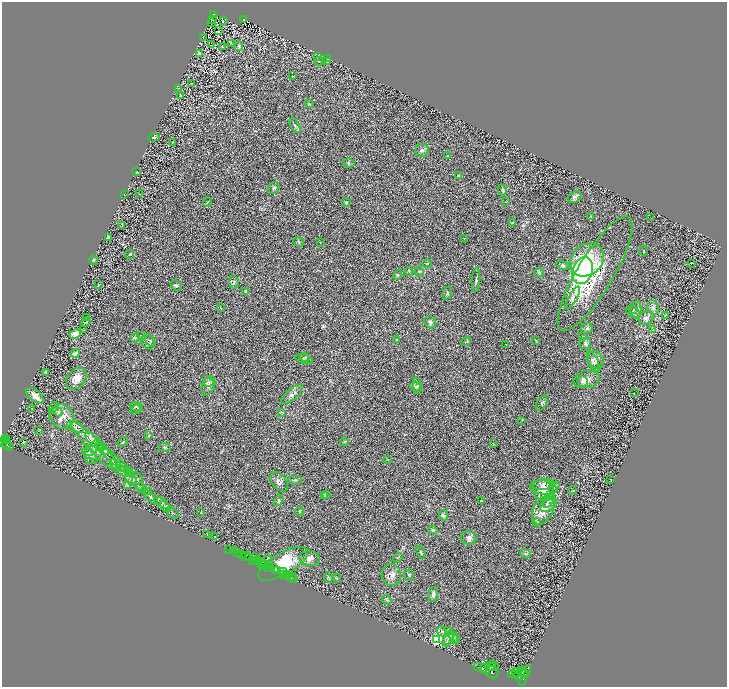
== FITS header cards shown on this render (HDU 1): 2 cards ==
NAXIS1  =                 1450
NAXIS2  =                 1369

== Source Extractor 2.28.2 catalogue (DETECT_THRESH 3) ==
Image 1450 x 1369 px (HDU 1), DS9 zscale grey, zoomed out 1/2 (1 PNG px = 2 x 2 image px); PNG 729 x 689 px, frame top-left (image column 2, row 1369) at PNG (2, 2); each listed source drawn as its Kron ellipse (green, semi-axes under 4 px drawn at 4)
Background 0.433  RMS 0.028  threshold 0.0855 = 3 sigma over >= 5 px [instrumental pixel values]
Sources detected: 261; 32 cannot appear on this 1/2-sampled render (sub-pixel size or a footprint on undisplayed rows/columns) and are neither listed nor drawn; the other 229 listed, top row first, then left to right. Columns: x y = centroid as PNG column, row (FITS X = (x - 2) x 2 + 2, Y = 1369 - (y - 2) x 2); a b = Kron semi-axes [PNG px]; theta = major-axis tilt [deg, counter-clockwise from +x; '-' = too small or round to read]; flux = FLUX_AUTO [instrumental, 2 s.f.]
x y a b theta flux
213 14 3 2 - 53
244 19 3 2 - 88
212 20 2 1 - 2
223 21 3 3 - 4
211 22 3 2 - 2.1
218 31 3 2 - 44
203 37 2 1 - 1.2
231 43 3 2 - 2.4
211 45 2 1 - 1.3
239 46 5 3 - 6.9
222 47 2 2 - 2.2
200 53 3 3 - 10
317 56 3 2 - 3.6
328 59 3 2 - 2.1
319 61 4 2 - 4.2
328 62 3 3 - 4.2
293 76 3 2 - 2.4
191 83 2 2 - 1.7
179 89 2 1 - 1.7
180 95 4 2 - 5.7
309 104 4 2 - 3.7
295 125 8 3 -61 12
154 137 6 4 4 6.9
173 142 4 2 - 2.9
422 150 7 6 - 14
447 156 3 2 - 2
349 163 6 3 -10 7.1
136 172 2 1 - 2.5
458 175 3 3 - 3.5
274 188 6 5 - 10
502 190 5 4 - 7.8
140 194 2 2 - 5.1
124 195 2 1 - 1.2
575 197 7 5 31 13
208 202 4 2 - 3.9
346 202 4 3 - 6.1
506 202 3 2 - 1.8
590 216 3 3 - 3.6
651 218 2 1 - 1.4
512 223 4 3 - 4.5
122 225 4 2 - 3.5
108 237 3 3 - 8.2
464 238 3 2 - 1.9
299 242 6 3 -28 5.4
320 243 2 2 - 1.7
644 251 4 2 - 3.6
129 254 5 3 - 7
94 260 4 2 - 4.6
587 260 18 15 41 210
427 263 4 3 - 5
691 264 2 1 - 31
562 265 6 4 -21 9.2
419 271 5 3 - 6
583 271 14 10 71 930
409 272 4 2 - 4.1
539 273 4 4 - 8.7
595 274 66 18 59 330
398 275 5 2 - 4.5
476 280 12 2 87 9.5
234 282 6 4 -85 12
99 285 3 2 - 5.9
176 286 6 4 -39 9.1
245 291 4 4 - 5.2
447 293 6 3 78 6.8
573 298 13 4 60 20
653 307 7 5 -69 16
220 308 4 2 - 2.6
634 310 4 3 - 4.7
636 310 8 5 90 19
633 312 7 4 -27 11
665 315 3 1 - 2.2
87 317 2 2 - 6.2
646 318 8 6 34 20
86 322 5 2 - 4.8
430 322 6 5 - 12
587 328 6 5 - 11
83 330 3 3 - 3.9
652 330 3 2 - 2.8
75 334 6 4 28 49
141 335 3 2 - 2.4
583 337 4 3 - 4
135 338 4 4 - 6.7
396 339 4 3 - 3.8
536 340 3 2 - 2.7
150 341 6 3 -55 9
466 341 5 3 - 5.5
148 342 8 6 -57 14
585 343 6 5 - 13
506 344 2 2 - 2
75 353 5 3 - 22
305 358 5 3 - 5
304 359 9 2 -11 5
596 360 9 7 -56 22
593 361 11 5 -66 17
46 372 4 3 - 5.8
76 379 12 8 51 46
587 379 13 8 11 41
208 382 5 3 - 11
583 382 5 5 - 14
208 386 10 6 69 22
417 386 8 4 -80 12
416 387 6 3 -30 6.5
634 393 2 1 - 1.4
292 394 13 5 40 25
35 396 10 5 -41 51
542 403 9 5 57 13
54 407 6 2 59 4.5
136 407 5 3 - 6.9
31 408 2 1 - 2
137 409 6 4 37 9.9
58 412 5 4 - 10
281 412 3 2 - 3.9
62 416 12 11 - 55
522 420 2 1 - 1.6
75 427 9 5 -24 23
39 431 3 1 - 1.6
149 436 4 2 - 2.9
6 439 3 2 - 310
7 440 2 2 - 210
94 441 11 4 -41 26
3 442 4 3 - 900
23 442 2 1 - 70
123 442 5 3 - 5.4
344 442 4 2 - 3.4
7 444 5 2 - 340
493 444 3 2 - 3
9 446 3 2 - 230
95 446 34 7 -46 110
100 446 5 3 - 8.7
165 447 6 4 -2 7.6
103 449 7 3 -44 13
91 451 6 4 24 9.9
94 452 12 8 66 45
89 454 8 4 -35 16
387 459 2 2 - 2.3
116 460 19 3 -41 34
116 465 7 2 -46 8.1
123 471 7 3 -32 10
128 472 5 2 - 7
131 479 7 2 -38 10
295 480 7 3 0 7.5
611 480 3 1 - 1.8
138 481 9 5 -74 22
279 482 11 7 -53 25
543 484 10 5 9 28
127 485 3 3 - 3.8
554 487 6 2 55 7
141 488 5 3 - 9.5
544 488 13 7 -8 45
573 490 3 2 - 3.1
148 491 4 3 - 5.2
543 491 12 9 -41 55
324 495 4 2 - 4.2
327 495 4 2 - 3.9
151 497 9 2 -43 13
549 500 8 3 59 14
279 501 6 3 57 6.4
481 501 4 2 - 2.6
162 503 9 2 -36 11
548 505 9 6 35 24
165 506 6 3 -40 8.8
543 510 16 9 62 73
300 511 4 4 - 6.1
173 513 7 2 -41 5.3
201 513 2 1 - 1.5
444 515 5 4 - 9.4
537 522 4 2 - 4.3
433 530 4 3 - 5.1
207 534 2 2 - 3.2
215 537 4 3 - 4.1
469 538 8 6 -15 17
229 549 2 1 - 29
234 551 3 1 - 50
421 552 6 2 -65 6.4
238 553 2 2 - 170
525 553 5 4 - 7.5
242 555 2 2 - 1100
246 557 5 2 - 150
398 557 5 2 - 3.5
249 558 2 2 - 53
254 558 3 2 - 290
268 558 2 2 - 4.2
310 558 10 7 -3 31
252 560 2 1 - 33
259 560 3 1 - 360
255 561 2 1 - 310
262 562 2 1 - 110
262 564 3 1 - 96
264 564 3 2 - 170
266 564 4 1 - 32
269 564 2 2 - 350
283 564 28 11 30 470
267 567 2 1 - 380
271 568 3 2 - 490
275 568 3 1 - 830
276 570 3 1 - 220
278 570 2 1 - 430
284 571 3 1 - 21
284 574 2 2 - 350
287 575 2 1 - 580
391 575 11 9 -69 35
409 575 5 2 - 4.8
292 576 2 1 - 25
289 577 3 2 - 780
328 577 5 2 - 4.5
337 578 4 2 - 3.7
293 579 3 2 - 59
433 595 8 5 77 16
387 600 5 3 - 5.3
442 631 5 3 - 6.6
449 631 3 2 - 3.7
454 637 5 2 - 4.4
449 638 7 5 58 15
436 639 4 3 - 790
456 640 4 2 - 3.9
447 641 5 2 - 4.1
491 666 6 2 45 2400
478 667 2 1 - 190
493 667 5 2 - 3000
483 668 3 3 - 3500
485 669 6 4 -45 7900
521 671 4 2 - 1800
492 672 6 6 - 4100
523 672 3 2 - 1400
526 672 7 2 64 1200
514 673 7 2 19 4300
515 675 2 2 - 2300
518 676 4 3 - 2900
523 677 9 3 80 2500
At the frame edge (FLAGS 8, measured only in part): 1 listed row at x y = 3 442
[32 sub-pixel or undisplayed-footprint detections neither listed nor drawn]